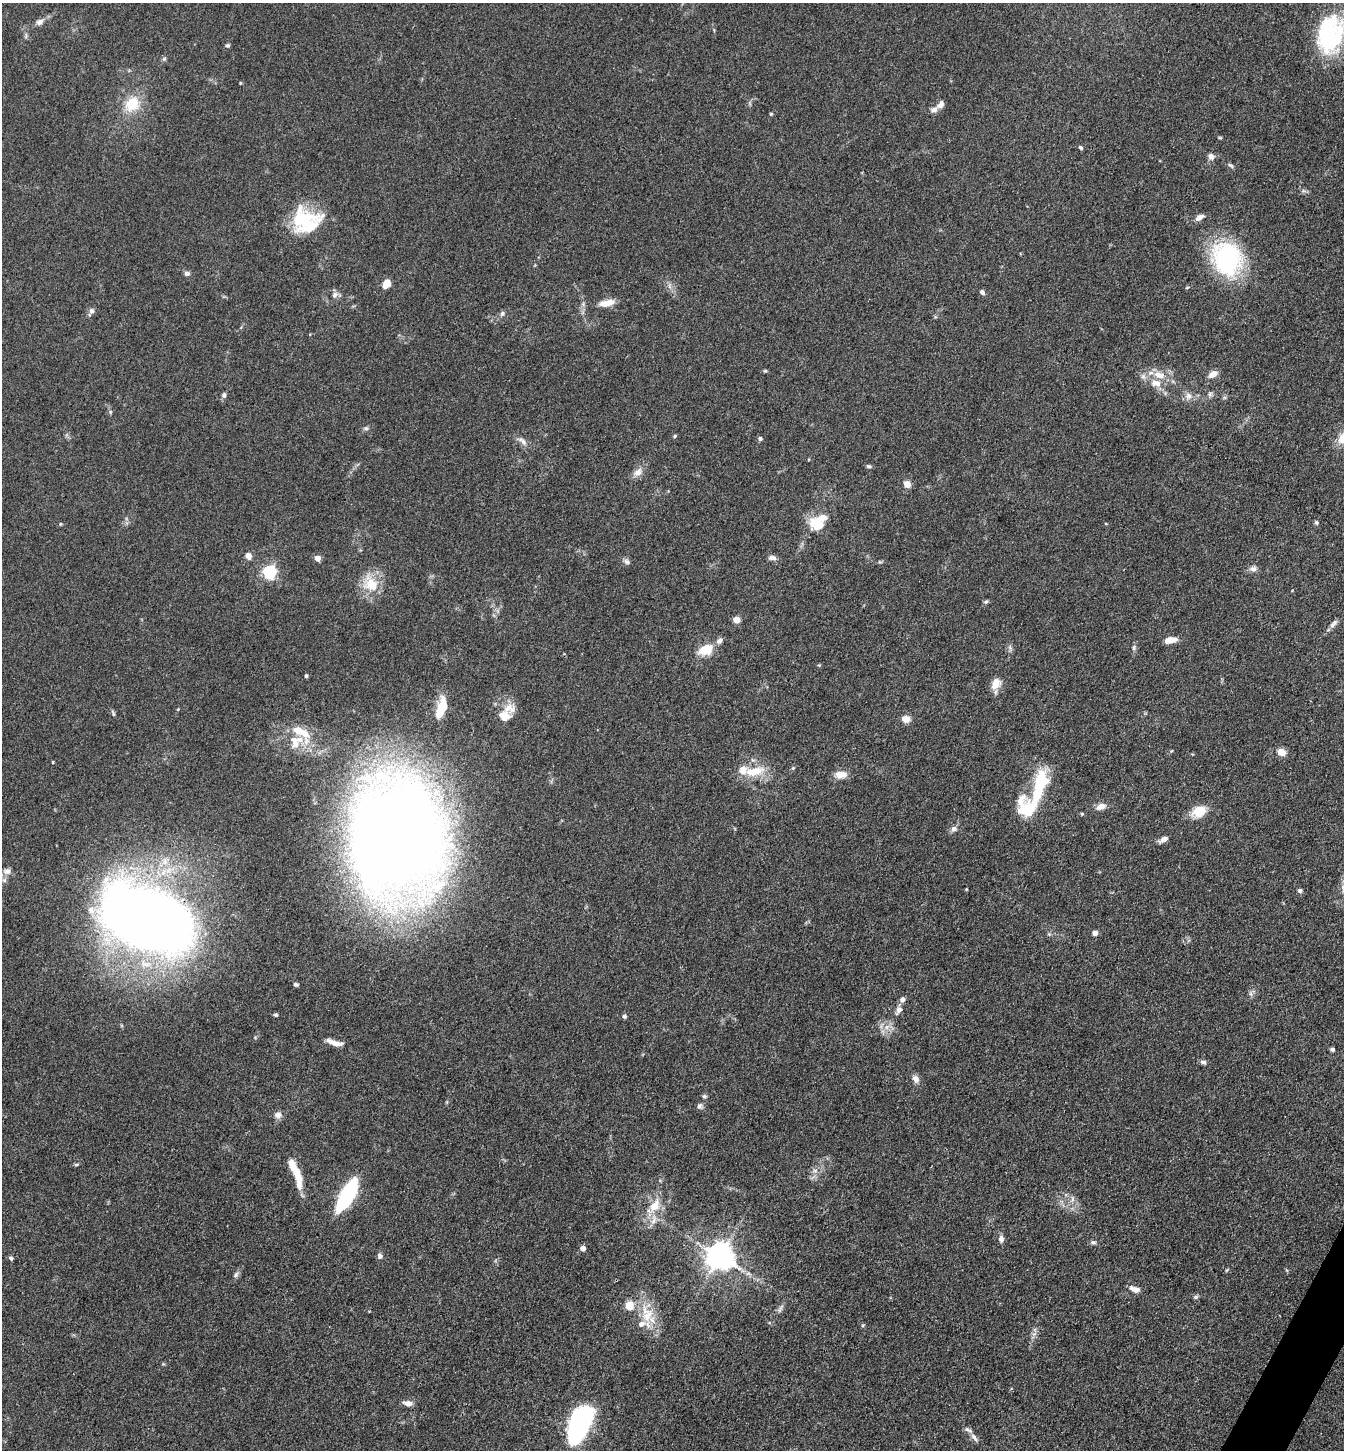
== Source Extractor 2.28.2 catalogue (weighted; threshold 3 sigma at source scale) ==
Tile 6 of 4 x 4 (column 2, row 2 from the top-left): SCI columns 1629-2970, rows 2897-4344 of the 5802 x 5793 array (HDU 1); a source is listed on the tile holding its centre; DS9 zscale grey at full resolution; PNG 1346 x 1452 px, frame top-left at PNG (2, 3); no overlay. Shown black and unused: <1% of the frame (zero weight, under 3 of 4 exposures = <1% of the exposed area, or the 3 px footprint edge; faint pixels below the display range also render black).
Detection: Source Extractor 2.28.2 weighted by HDU 2 'WHT'; one run over the whole footprint, this tile lists its part. Background 0.103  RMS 0.0062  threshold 0.0277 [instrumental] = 3 sigma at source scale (4.5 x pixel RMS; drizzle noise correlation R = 1.50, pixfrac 1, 0.05/0.05 arcsec/px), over >= 5 px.
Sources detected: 138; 2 inside a brighter object's white glare — not listed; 16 inside a brighter listed object's ellipse — not listed separately; the other 120 listed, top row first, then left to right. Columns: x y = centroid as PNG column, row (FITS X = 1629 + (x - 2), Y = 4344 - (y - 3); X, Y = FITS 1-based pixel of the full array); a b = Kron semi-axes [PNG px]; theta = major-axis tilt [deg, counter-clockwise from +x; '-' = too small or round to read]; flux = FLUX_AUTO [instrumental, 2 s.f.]
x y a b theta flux
40 22 10 7 27 2.8
1329 37 42 27 60 63
227 46 6 5 - 1.1
164 59 6 5 - 0.97
240 83 4 3 - 0.5
132 104 23 18 49 17
941 104 9 7 57 3.2
771 114 4 4 - 0.73
1220 138 6 3 -19 0.65
1081 148 6 4 -44 1.2
1211 156 8 8 - 2.8
1231 165 9 4 -35 1.2
1303 191 7 4 18 1.1
1200 217 11 6 30 3.3
303 219 35 27 18 34
1227 259 31 24 -74 96
187 273 8 6 -15 1.7
386 284 8 6 52 7.4
669 286 7 4 -72 1.5
982 292 6 5 - 1.9
335 295 9 7 47 2.5
607 303 19 7 11 7.4
92 311 8 7 - 2
502 313 7 6 - 1.6
765 371 6 4 0 0.76
1213 374 11 7 32 4.2
1159 375 18 10 -17 8.4
1143 376 7 6 - 2
224 395 8 6 82 1.5
1189 396 10 10 - 3.7
110 412 6 4 90 0.8
366 428 7 5 -20 1.2
675 436 5 4 - 0.78
760 438 6 5 - 1.4
522 441 18 7 -36 3.7
869 466 6 5 - 1.3
638 472 13 9 45 4.4
907 484 4 4 - 13
1316 522 6 5 - 0.95
60 524 5 3 - 0.53
816 524 18 14 -19 14
248 556 9 7 -67 3.1
317 558 4 4 - 8.1
772 558 9 6 -6 2.6
626 561 9 6 -32 1.8
880 562 6 4 -17 0.76
1253 569 9 7 4 2.7
269 572 6 5 - 120
371 584 24 19 -49 16
986 602 7 5 21 1.1
736 620 5 4 - 12
1333 624 13 6 48 2.5
1170 640 13 6 11 6.9
719 641 10 6 33 2.3
1134 648 7 5 88 1.4
706 650 9 7 21 22
306 676 4 3 - 1.2
996 684 12 9 66 8.1
441 709 27 12 80 14
113 713 10 3 -71 1
504 716 11 10 - 8.4
905 719 8 7 - 5.7
300 732 29 12 -36 16
295 745 14 10 38 5.5
1281 752 10 8 -20 5.1
53 762 4 2 - 0.61
793 768 5 4 - 0.79
754 771 28 12 10 15
841 774 16 9 -1 5.5
1038 785 40 16 71 29
1101 806 15 8 20 3.9
1199 811 15 11 24 13
1082 814 5 4 - 0.69
954 829 8 7 - 2.5
395 836 65 53 -88 1800
1163 839 10 5 31 3.4
7 871 11 8 -1 3.2
4 880 6 6 - 1.8
966 889 3 3 - 0.53
1300 891 4 4 - 2.3
91 910 11 9 -47 4.7
148 919 59 36 -20 1200
1095 933 6 5 - 2.5
1049 934 6 5 - 1
296 984 6 5 - 1.1
1251 994 7 6 - 1.6
899 1010 13 7 62 3.2
276 1015 5 4 - 1
624 1016 6 5 - 1.2
887 1027 7 6 - 2.9
334 1043 20 6 -16 5.3
1332 1049 4 4 - 1.5
1203 1062 8 5 -15 1.7
916 1079 10 8 -62 3.3
704 1096 6 5 - 1.2
700 1106 8 7 - 1.9
278 1115 9 8 - 3.3
76 1164 7 3 8 0.89
815 1170 7 4 0 1.5
296 1172 32 8 -65 15
347 1195 32 11 61 61
1072 1199 9 4 -82 1.7
655 1205 19 11 58 11
1001 1239 9 6 -90 2.3
1093 1242 8 5 -13 1.3
583 1248 4 4 - 4.1
380 1256 7 6 - 2
720 1257 8 8 - 860
11 1258 6 4 -34 1.2
236 1275 9 5 63 1.7
1135 1289 13 6 -18 4.1
1196 1297 6 5 - 1.2
629 1305 5 5 - 22
780 1309 14 5 62 2.2
647 1316 24 14 61 13
863 1325 5 3 - 0.68
1034 1334 7 5 43 1.8
408 1403 11 6 -12 3.8
579 1424 33 16 67 130
974 1438 15 6 -53 2.8
Overlapping masked pixels (flux is a lower limit): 1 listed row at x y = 148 919